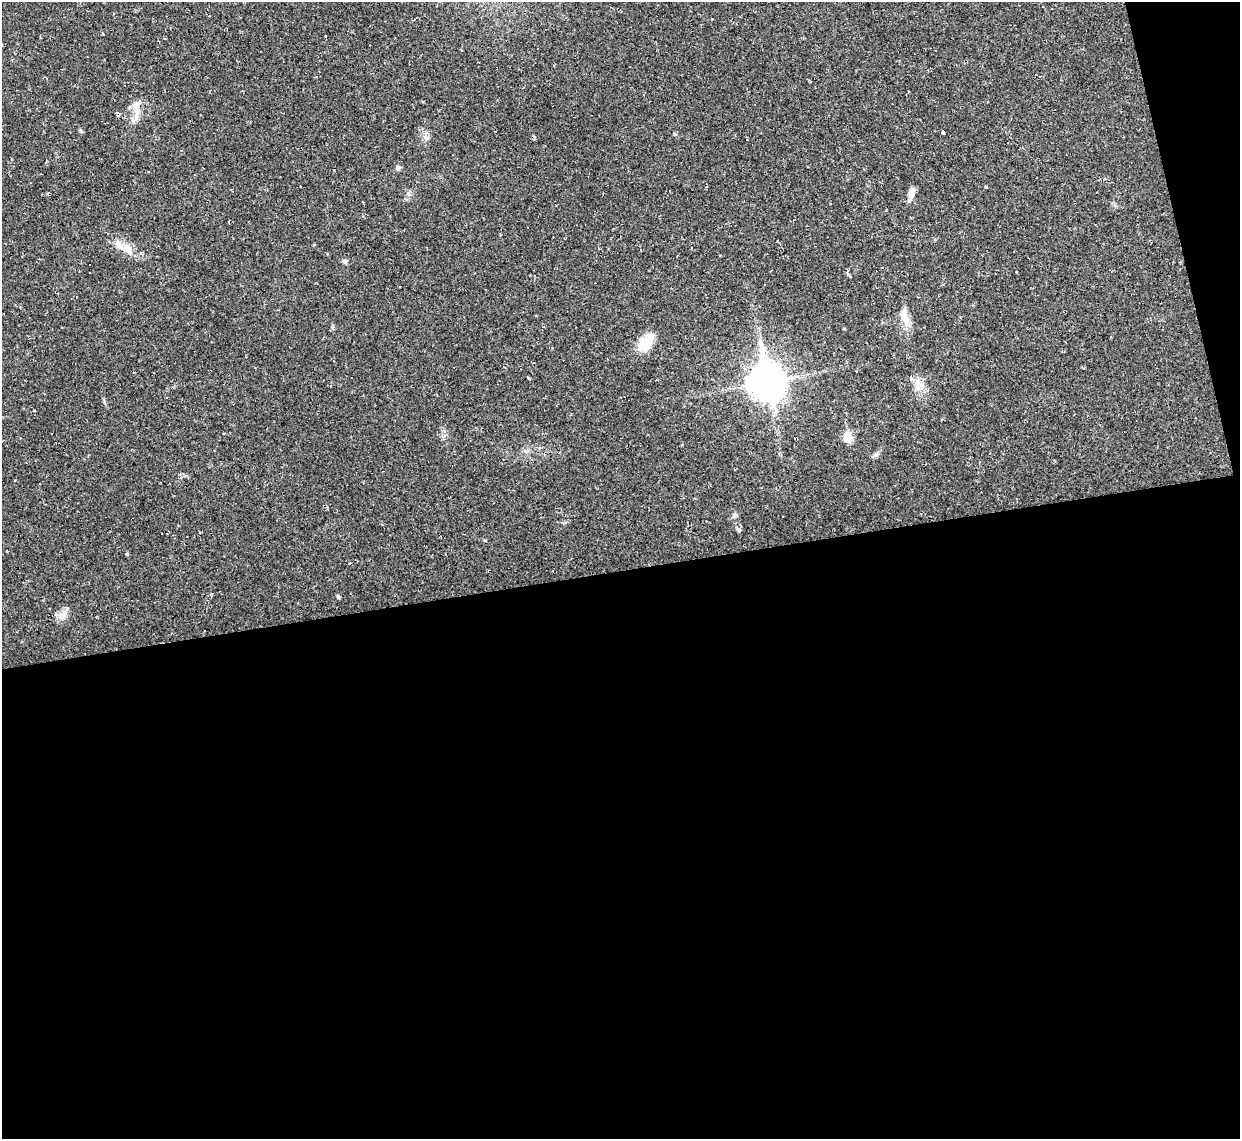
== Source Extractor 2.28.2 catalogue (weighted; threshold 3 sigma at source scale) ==
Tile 16 of 4 x 4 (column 4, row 4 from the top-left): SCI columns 3716-4953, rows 137-1273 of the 4953 x 4933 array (HDU 1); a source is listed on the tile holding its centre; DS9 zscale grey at full resolution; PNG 1242 x 1141 px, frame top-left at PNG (2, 2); no overlay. Shown black and unused: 52% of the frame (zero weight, under 2 of 3 exposures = <1% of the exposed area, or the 3 px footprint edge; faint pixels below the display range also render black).
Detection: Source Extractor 2.28.2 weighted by HDU 2 'WHT'; one run over the whole footprint, this tile lists its part. Background 0.0341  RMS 0.0064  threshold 0.0287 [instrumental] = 3 sigma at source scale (4.5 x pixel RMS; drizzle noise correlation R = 1.50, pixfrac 1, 0.05/0.05 arcsec/px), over >= 5 px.
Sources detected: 21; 5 cosmic-ray / hot-pixel residue — not listed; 1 inside a brighter listed object's ellipse — not listed separately; the other 15 listed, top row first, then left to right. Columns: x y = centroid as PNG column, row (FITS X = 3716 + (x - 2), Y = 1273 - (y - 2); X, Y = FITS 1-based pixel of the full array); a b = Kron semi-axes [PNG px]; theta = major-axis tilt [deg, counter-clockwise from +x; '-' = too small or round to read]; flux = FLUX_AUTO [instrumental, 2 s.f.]
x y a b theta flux
137 114 21 5 83 4.7
944 133 6 2 68 0.65
398 168 6 6 - 1.3
912 193 16 7 77 3.6
127 249 16 10 -35 7.3
345 261 7 5 -46 1.2
905 317 25 9 -78 7.4
646 343 20 18 48 11
767 381 14 11 -78 1100
920 384 16 6 -20 3.9
848 438 6 5 - 24
734 515 7 6 - 1.5
338 597 5 4 - 0.92
62 616 12 11 - 4.4
204 631 3 2 - 0.77
Unlisted compact peaks at least as high as the median listed source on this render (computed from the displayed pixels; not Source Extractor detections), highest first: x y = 739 530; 876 455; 34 410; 986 187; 844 329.